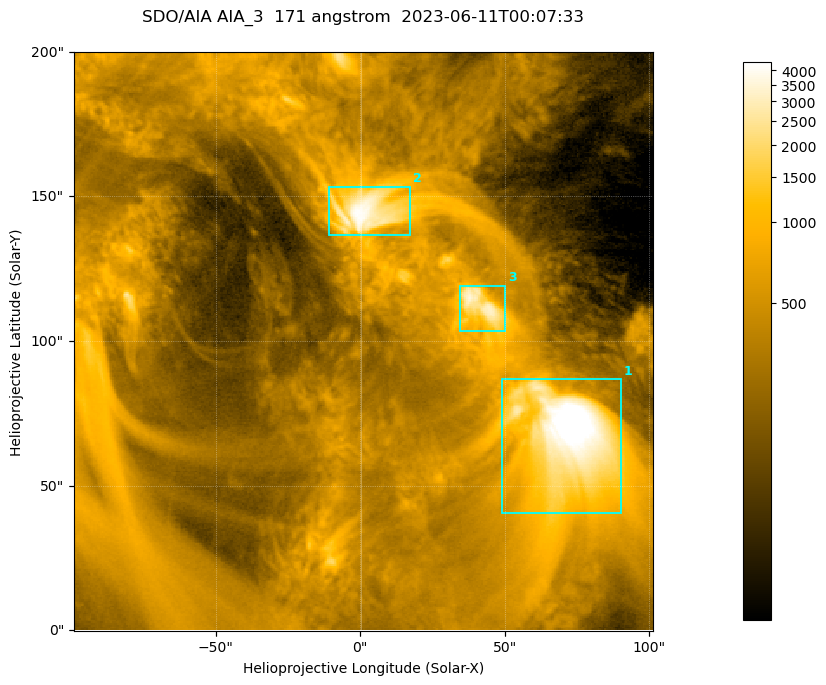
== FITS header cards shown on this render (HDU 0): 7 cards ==
TELESCOP= 'SDO/AIA '           / For AIA: SDO/AIA
INSTRUME= 'AIA_3   '           / For AIA: AIA_ATA1, AIA_ATA2, AIA_ATA3 or AIA_AT
WAVELNTH=                  171 / [angstrom] Wavelength
WAVEUNIT= 'angstrom'           / Wavelength unit: angstrom
DATE-OBS= '2023-06-11T00:07:33.343' / [ISO] Date when observation started; ISO 8
CTYPE1  = 'HPLN-TAN'           / CTYPE1; Typically HPLN
CTYPE2  = 'HPLT-TAN'           / CTYPE2; Typically HPLT

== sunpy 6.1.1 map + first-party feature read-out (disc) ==
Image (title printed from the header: SDO/AIA AIA_3  171 angstrom  2023-06-11T00:07:33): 334 x 334 px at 0.599 arcsec/px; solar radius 945 arcsec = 1577 px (partial field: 1.4% of the solar disc is inside the frame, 100% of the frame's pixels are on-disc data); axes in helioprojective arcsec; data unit not stated in the header (colour bar unlabelled)
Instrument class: DISC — disc imager (sunpy class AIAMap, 171 A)
Bright regions (active regions / flare kernels): reference = the on-disc median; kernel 3 px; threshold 5 sigma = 1105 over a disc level ~358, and >= 1.15x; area >= 111 px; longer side >= 4 px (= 2.4 arcsec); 3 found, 3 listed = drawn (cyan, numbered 1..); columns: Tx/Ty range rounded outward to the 2 arcsec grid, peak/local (2 s.f.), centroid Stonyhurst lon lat
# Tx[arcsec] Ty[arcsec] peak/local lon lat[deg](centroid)
1 48..92 40..88 15 +4 +4
2 -12..18 136..154 12 +0 +9
3 34..50 102..120 9.2 +3 +7